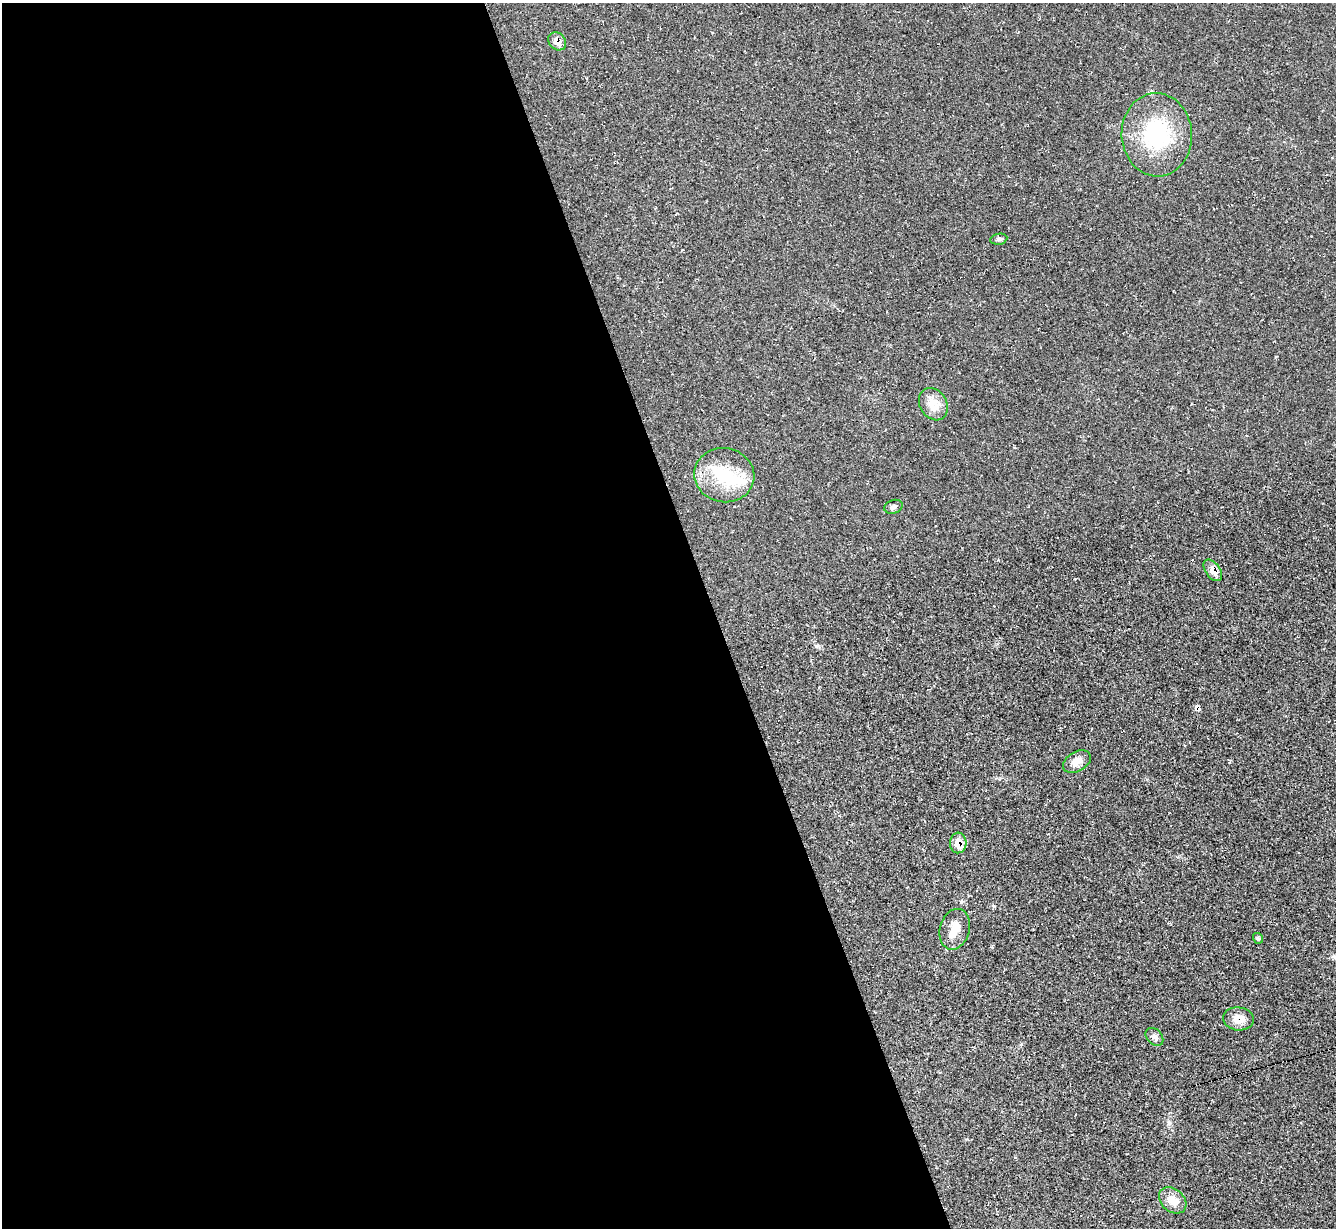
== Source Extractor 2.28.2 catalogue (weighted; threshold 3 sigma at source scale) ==
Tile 9 of 4 x 4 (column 1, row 3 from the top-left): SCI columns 3-1336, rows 1496-2721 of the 5336 x 5318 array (HDU 1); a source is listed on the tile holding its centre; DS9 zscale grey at full resolution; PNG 1338 x 1230 px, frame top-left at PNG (2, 3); each listed source drawn as its Kron ellipse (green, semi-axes under 4 px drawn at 4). Shown black and unused: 54% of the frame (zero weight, under 2 of 3 exposures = <1% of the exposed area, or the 3 px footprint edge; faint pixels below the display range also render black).
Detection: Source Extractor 2.28.2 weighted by HDU 2 'WHT'; one run over the whole footprint, this tile lists its part. Background 0.0503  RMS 0.0068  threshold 0.0305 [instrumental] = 3 sigma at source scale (4.5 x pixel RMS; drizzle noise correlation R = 1.50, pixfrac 1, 0.05/0.05 arcsec/px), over >= 5 px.
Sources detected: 18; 1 inside a brighter object's white glare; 2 cosmic-ray / hot-pixel residue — neither listed nor drawn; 1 inside a brighter listed object's ellipse — not listed separately; the other 14 listed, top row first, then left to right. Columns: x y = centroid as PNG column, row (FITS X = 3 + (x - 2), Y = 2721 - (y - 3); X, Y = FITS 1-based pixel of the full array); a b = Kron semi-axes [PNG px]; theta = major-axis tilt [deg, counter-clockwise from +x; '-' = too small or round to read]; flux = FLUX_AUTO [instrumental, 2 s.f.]
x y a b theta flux
557 41 10 8 -45 6.6
1157 135 41 35 -86 58
999 239 8 5 10 1.3
933 404 17 13 -57 11
724 475 30 27 -11 34
893 507 9 6 20 2.3
1213 570 12 7 -54 7.1
1077 762 15 9 30 6.6
958 843 10 8 86 7.9
955 929 21 15 75 9.6
1258 938 5 5 - 1.3
1238 1019 15 11 -6 8.1
1154 1037 10 7 -47 2.4
1173 1200 15 11 -40 9.1
Overlapping masked pixels (flux is a lower limit): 4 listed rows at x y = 557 41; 1213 570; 958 843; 1238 1019
Unlisted compact peaks at least as high as the median listed source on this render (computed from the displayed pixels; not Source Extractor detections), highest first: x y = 994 906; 961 902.